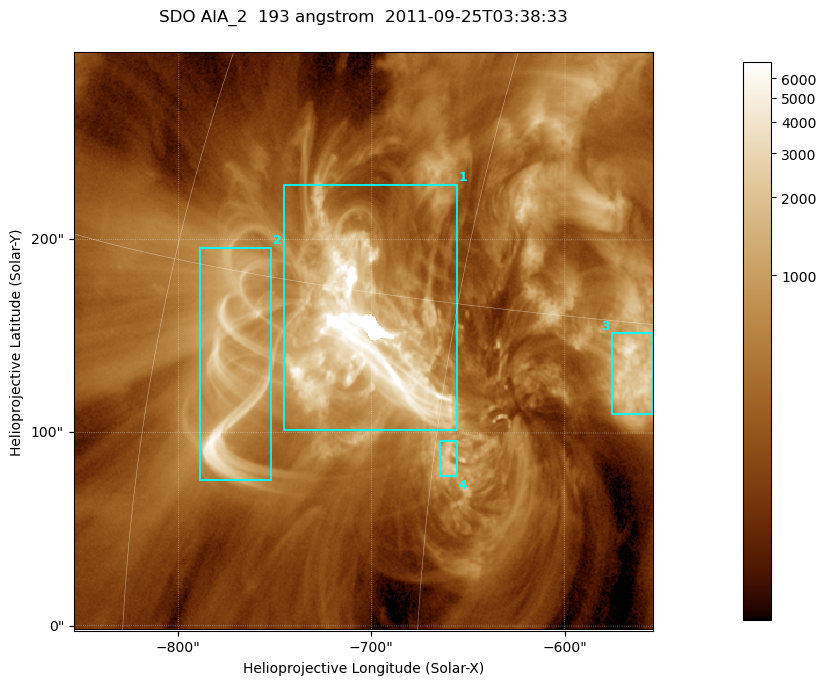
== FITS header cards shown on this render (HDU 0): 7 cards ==
TELESCOP= 'SDO     '           /
INSTRUME= 'AIA_2   '           /
WAVELNTH=                  193 /
WAVEUNIT= 'angstrom'           /
DATE-OBS= '2011-09-25T03:38:33.22' /
CTYPE1  = 'HPLN-TAN'           /
CTYPE2  = 'HPLT-TAN'           /

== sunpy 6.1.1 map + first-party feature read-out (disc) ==
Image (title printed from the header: SDO AIA_2  193 angstrom  2011-09-25T03:38:33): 499 x 499 px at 0.601 arcsec/px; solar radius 957 arcsec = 1592 px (partial field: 3.1% of the solar disc is inside the frame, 100% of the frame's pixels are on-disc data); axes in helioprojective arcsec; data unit not stated in the header (colour bar unlabelled)
Orientation: roll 0.0577 deg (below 1 deg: not rotated)
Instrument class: DISC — disc imager (sunpy class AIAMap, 193 A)
Bright regions (active regions / flare kernels): reference = the on-disc median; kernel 5 px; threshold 5 sigma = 1117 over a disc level ~331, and >= 1.15x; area >= 249 px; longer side >= 6 px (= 3.6 arcsec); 4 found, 4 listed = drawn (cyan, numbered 1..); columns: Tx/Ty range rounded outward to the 2 arcsec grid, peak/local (2 s.f.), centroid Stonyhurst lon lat
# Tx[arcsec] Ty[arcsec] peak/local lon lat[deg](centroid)
1 -746..-656 100..230 50 -49 +14
2 -790..-752 74..196 17 -56 +12
3 -576..-554 110..152 12 -37 +13
4 -666..-656 76..96 6.6 -44 +10